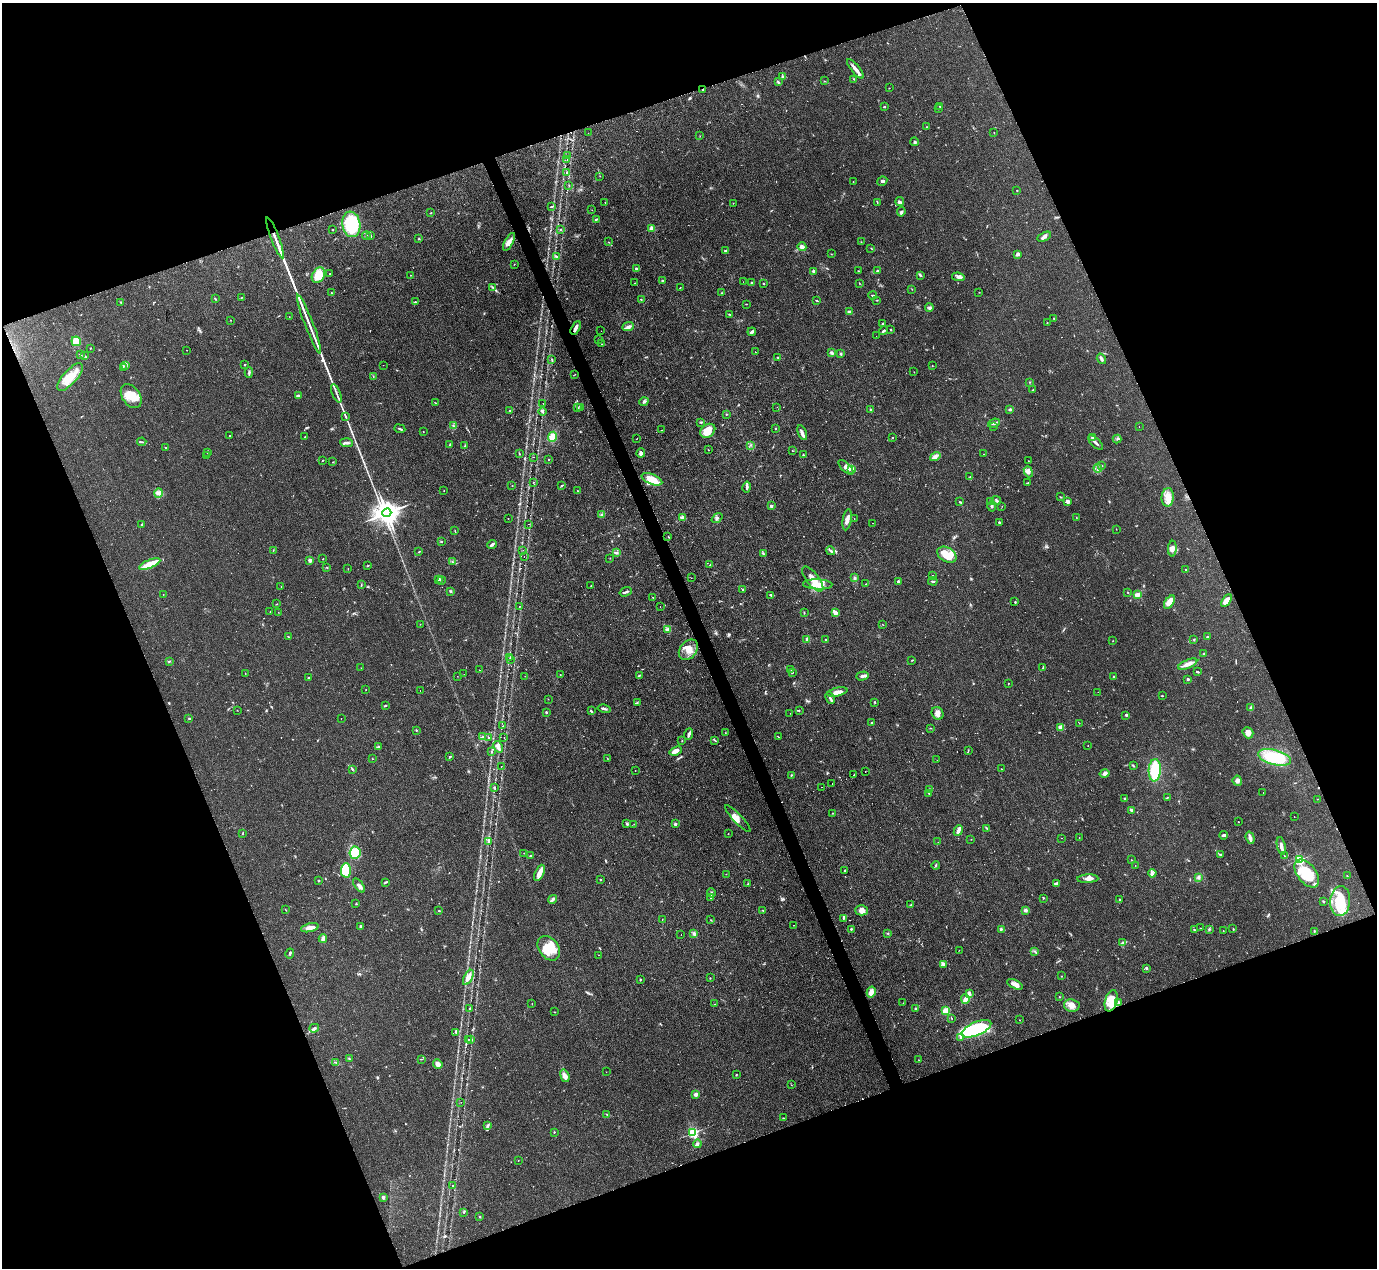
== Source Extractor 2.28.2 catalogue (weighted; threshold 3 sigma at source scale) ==
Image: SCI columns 1-5500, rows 151-5211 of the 5506 x 5493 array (HDU 1 of 3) = the unmasked area's bounding box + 8 px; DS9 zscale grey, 4 x 4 block average (1 PNG px = mean of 4 x 4 image px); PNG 1379 x 1270 px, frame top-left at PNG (2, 3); each listed source drawn as its Kron ellipse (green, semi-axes under 4 px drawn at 4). Shown black and unused: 41% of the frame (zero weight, under 2 of 3 exposures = <1% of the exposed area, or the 3 px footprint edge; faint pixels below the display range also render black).
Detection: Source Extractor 2.28.2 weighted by HDU 2 'WHT'. Background 0.0744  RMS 0.0056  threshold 0.025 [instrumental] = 3 sigma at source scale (4.5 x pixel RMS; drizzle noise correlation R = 1.50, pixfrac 1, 0.05/0.05 arcsec/px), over >= 5 px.
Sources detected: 660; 5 too faint to see at this stretch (4 x 4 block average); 3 inside a brighter object's white glare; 11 cosmic-ray / hot-pixel residue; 5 long thin detections or spike segments (spike, bleed or trail) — neither listed nor drawn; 6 coinciding with a brighter row at this scale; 30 inside a brighter listed object's ellipse — not listed separately; of the other 600, all 500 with FLUX_AUTO >= 0.854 (the completeness limit of this list) listed and drawn (100 fainter detections not listed), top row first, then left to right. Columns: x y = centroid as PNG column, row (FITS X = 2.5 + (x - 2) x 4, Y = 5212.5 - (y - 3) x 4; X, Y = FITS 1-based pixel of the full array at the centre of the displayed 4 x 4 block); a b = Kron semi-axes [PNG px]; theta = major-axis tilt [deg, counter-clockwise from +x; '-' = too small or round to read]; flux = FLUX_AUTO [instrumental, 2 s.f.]
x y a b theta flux
855 69 12 2 -50 27
783 77 4 3 - 6.6
854 79 2 2 - 1.8
825 81 2 2 - 1.2
778 82 4 2 - 4.2
889 88 2 2 - 1.2
703 90 3 2 - 3.4
940 106 3 2 - 1.4
884 107 3 2 - 2.7
939 108 2 2 - 1.5
926 127 2 2 - 1.1
994 132 2 2 - 1.3
588 133 2 2 - 1.1
700 136 2 2 - 1.2
915 142 4 3 - 4.2
568 156 2 2 - 1.1
567 159 2 2 - 0.89
567 172 2 2 - 1.9
600 176 2 2 - 0.96
882 181 5 3 - 5.8
853 182 2 2 - 1
569 185 2 2 - 1.6
1017 190 2 2 - 1.8
900 201 4 4 - 6
877 202 4 2 - 2.2
605 203 2 2 - 1.6
733 203 2 2 - 1.4
551 206 4 2 - 3
592 210 2 2 - 0.94
901 212 5 3 - 6.4
431 213 2 2 - 1.8
596 219 3 2 - 3.8
351 224 13 9 -81 180
652 228 2 2 - 79
560 229 2 2 - 2.6
333 230 2 2 - 1.7
370 235 4 2 - 3.5
366 236 4 2 - 4.5
1044 237 7 3 26 11
275 238 22 2 -69 28
418 239 2 2 - 1.5
509 242 10 4 61 23
609 242 2 2 - 1.6
861 242 2 2 - 1.1
802 247 5 3 - 18
871 248 2 2 - 2.1
725 251 3 2 - 3.9
831 254 2 2 - 1
1017 254 3 3 - 10
556 256 3 2 - 5
514 264 2 2 - 1
636 269 3 2 - 3.5
813 271 2 2 - 6.1
858 271 2 2 - 1.8
877 271 3 2 - 3.4
329 273 2 2 - 1
318 275 8 6 58 60
410 275 2 2 - 1.9
920 275 3 2 - 3.3
958 277 6 3 -10 10
662 280 3 2 - 2.9
743 282 2 2 - 1.1
635 283 2 2 - 0.87
752 283 2 2 - 25
859 283 2 2 - 1.1
763 284 2 2 - 2
493 287 2 2 - 1.4
680 288 2 2 - 6
912 289 2 2 - 1.2
979 292 2 2 - 1.2
331 293 2 2 - 1.7
721 293 2 2 - 1.9
873 295 4 2 - 3.9
241 298 2 2 - 1.1
215 299 3 2 - 2.5
641 300 2 2 - 1.8
877 300 2 2 - 1.3
817 301 3 2 - 2.7
121 302 2 2 - 1.3
415 302 2 2 - 2
746 304 2 2 - 1.7
929 308 4 3 - 7
849 312 4 3 - 4.6
729 314 4 2 - 3
289 317 2 2 - 0.93
1054 318 2 2 - 2
230 320 2 2 - 1.2
1047 323 2 2 - 1.2
309 324 31 2 -69 25
883 324 3 2 - 5.8
628 327 6 3 21 9.9
576 328 7 2 63 18
891 329 2 2 - 2
601 331 2 2 - 1.2
883 331 5 2 - 5.6
752 332 4 2 - 12
876 336 2 2 - 1.5
598 340 3 2 - 1.8
76 341 5 4 - 43
602 344 2 2 - 1.7
90 348 2 2 - 2
186 350 2 2 - 1
755 352 2 2 - 1.1
831 352 2 2 - 25
840 353 3 3 - 4.2
80 355 3 2 - 2.8
85 356 3 2 - 3
778 357 2 2 - 2.1
1101 359 5 3 - 7
552 360 4 2 - 2.6
245 365 2 2 - 3.7
383 365 2 2 - 0.99
125 366 3 2 - 3.3
932 366 2 2 - 0.93
123 367 3 2 - 2.3
249 372 5 2 - 6
914 372 2 2 - 0.93
575 374 2 2 - 0.87
373 376 2 2 - 1.2
70 377 17 7 48 74
1030 382 2 2 - 1.3
1033 390 2 2 - 5.7
336 393 10 2 -67 8.4
131 396 13 9 -56 62
298 396 4 3 - 6.9
644 402 4 3 - 6.9
435 403 2 2 - 1.3
543 403 2 2 - 0.93
581 407 4 2 - 2.3
777 407 2 2 - 0.87
578 408 3 2 - 2.1
870 409 2 2 - 2
1010 409 3 3 - 4.1
510 410 4 2 - 3.3
542 412 4 3 - 6.9
726 414 2 2 - 1.7
346 417 3 2 - 2.8
701 422 3 2 - 3.1
994 423 6 3 20 8.8
454 426 3 2 - 2.9
994 427 2 2 - 1.1
1139 427 2 2 - 0.92
776 428 2 2 - 5.3
400 429 5 2 - 5.3
661 430 2 2 - 2.7
708 431 8 6 37 50
423 432 2 2 - 1.9
802 433 8 3 -66 11
230 436 2 2 - 4.2
305 437 2 2 - 2.2
552 437 5 4 - 35
1092 437 2 2 - 25
637 438 2 2 - 1.7
892 438 2 2 - 3
1117 439 4 2 - 3.3
142 442 4 2 - 4.1
1095 442 9 2 -44 10
346 443 6 2 -5 9.8
450 445 3 2 - 4.3
751 445 2 2 - 1.9
465 446 3 2 - 2.6
166 448 2 2 - 3.2
708 450 2 2 - 1.4
792 450 2 2 - 0.93
207 453 2 2 - 1.1
641 453 5 3 - 11
519 454 3 2 - 2.5
983 454 2 2 - 0.98
803 455 2 2 - 2.5
206 456 2 2 - 1.1
935 456 5 4 - 11
533 457 2 2 - 1.1
548 459 2 2 - 1.6
322 461 2 2 - 1.6
1028 461 2 2 - 1.3
333 462 2 2 - 1.3
1102 465 2 2 - 0.89
846 467 9 4 -44 16
1098 468 4 2 - 6.2
851 469 3 2 - 24
1028 472 6 4 -69 13
970 477 2 2 - 0.88
652 479 11 5 -23 55
533 482 2 2 - 1.1
1028 483 3 2 - 1.8
562 485 4 2 - 4.1
512 486 2 2 - 0.96
747 487 6 3 79 8.4
444 491 2 2 - 1.2
578 491 2 2 - 1.4
159 493 5 4 - 11
1060 497 3 2 - 2.3
1168 497 9 6 85 32
990 501 4 3 - 4.6
996 501 5 3 - 6.1
960 502 3 2 - 2.2
1068 502 3 3 - 13
771 506 2 2 - 23
992 506 5 2 - 5.4
1002 506 2 2 - 1.3
387 513 4 3 - 4300
601 515 3 2 - 3.9
1076 517 2 2 - 0.9
508 518 2 2 - 2.3
683 518 4 3 - 18
717 518 6 3 38 6.8
854 518 2 2 - 0.9
847 520 11 3 80 17
872 523 2 2 - 1.2
999 523 2 2 - 5.1
142 524 2 2 - 2.9
528 524 2 2 - 1.5
1116 529 3 2 - 0.99
455 531 3 2 - 2.2
668 536 2 2 - 1.6
442 541 2 2 - 3.5
492 544 5 2 - 11
1172 549 8 4 86 13
273 550 2 2 - 1.6
523 550 2 2 - 1.6
830 551 5 3 - 6.3
419 552 2 2 - 2.1
617 552 2 2 - 3.3
763 554 3 2 - 3.7
947 555 10 7 -29 69
524 556 2 2 - 1.7
610 558 2 2 - 0.97
323 559 2 2 - 1.6
310 560 2 2 - 45
452 562 2 2 - 1.3
150 564 11 3 22 76
710 565 2 2 - 1.3
368 566 3 2 - 2
327 568 2 2 - 1.7
348 568 2 2 - 1
1186 570 2 2 - 3.7
932 576 2 2 - 2
691 578 2 2 - 1.2
854 578 3 2 - 2.6
438 579 4 2 - 4.4
813 579 15 6 -52 39
441 580 4 2 - 3.3
898 581 2 2 - 26
933 581 5 2 - 5.1
818 584 15 5 -2 41
866 584 2 2 - 1.3
361 585 3 2 - 2.3
281 586 2 2 - 2.4
591 586 2 2 - 1.1
743 589 2 2 - 2.4
450 591 3 2 - 2.7
626 592 6 2 19 6.4
1128 592 2 2 - 2.6
163 594 2 2 - 0.89
771 595 4 2 - 4.3
1137 595 3 2 - 25
653 597 2 2 - 2.2
1226 601 7 4 58 31
1015 602 3 2 - 2.3
1169 602 7 4 55 32
276 604 3 2 - 1.5
519 606 2 2 - 1.8
660 606 2 2 - 0.92
270 611 2 2 - 1
278 612 2 2 - 1
804 613 2 2 - 2.3
835 613 4 3 - 19
420 624 2 2 - 0.91
882 624 2 2 - 1
667 630 4 2 - 3.2
288 637 2 2 - 1.3
1207 637 3 2 - 2.6
807 639 4 3 - 5.9
1194 639 2 2 - 2.4
825 640 2 2 - 2.8
1113 641 2 2 - 1.5
688 650 11 8 52 33
1203 654 2 2 - 2
510 657 2 2 - 1.2
510 660 2 2 - 1
912 660 2 2 - 1.7
169 661 2 2 - 1.8
1188 664 10 3 23 20
361 668 2 2 - 1
1043 668 2 2 - 1.8
479 670 2 2 - 11
791 670 2 2 - 1.1
792 672 2 2 - 1.6
1197 672 3 2 - 4.1
245 673 2 2 - 0.96
464 674 2 2 - 0.93
560 675 2 2 - 2.6
639 675 3 2 - 2.7
457 676 2 2 - 1.2
525 676 2 2 - 0.86
862 676 6 3 15 9.1
1114 677 2 2 - 2
308 678 3 2 - 2.3
1188 679 2 2 - 21
1008 683 2 2 - 1.5
366 690 2 2 - 0.89
420 690 2 2 - 1.4
837 692 10 4 13 22
1098 692 2 2 - 0.86
1162 696 3 2 - 1.9
830 698 6 2 -66 8.4
548 699 2 2 - 0.87
875 702 3 2 - 2.5
637 703 2 2 - 2.4
385 706 4 2 - 2.7
1251 707 3 2 - 3.6
604 709 6 2 -13 6.6
237 710 2 2 - 0.96
799 710 3 2 - 1.7
591 711 3 2 - 4.9
546 712 3 2 - 3.2
790 713 2 2 - 1.3
937 713 6 5 - 17
1126 715 2 2 - 6.7
341 718 2 2 - 1.9
189 719 3 2 - 2.2
872 723 2 2 - 13
1079 723 2 2 - 1.7
503 726 2 2 - 1.3
1061 727 3 3 - 8.7
931 728 2 2 - 1
416 730 2 2 - 2.2
725 733 2 2 - 1.1
1248 733 6 5 - 21
689 734 6 2 71 9
482 737 3 2 - 3.3
488 737 2 2 - 1.7
504 737 2 2 - 1.8
778 737 3 2 - 1.5
715 740 3 2 - 2.2
682 741 2 2 - 1.6
1088 745 2 2 - 0.9
378 746 2 2 - 2.8
498 747 6 4 -60 11
968 750 3 2 - 1.9
676 751 6 3 21 27
491 752 4 2 - 2.9
450 757 3 2 - 4.6
1275 757 17 7 -14 160
607 758 2 2 - 1.3
372 759 2 2 - 1.2
937 760 2 2 - 1.2
501 766 2 2 - 1.1
1133 766 3 2 - 3.4
352 769 2 2 - 3.7
1001 769 2 2 - 1.2
635 770 2 2 - 0.85
1155 770 11 6 87 140
865 772 2 2 - 19
1105 774 5 3 - 9.9
791 775 3 2 - 2.5
854 775 2 2 - 3
1237 781 5 4 - 11
832 783 2 2 - 6.4
822 787 2 2 - 1.8
494 788 3 2 - 2.2
929 790 3 2 - 2.5
929 793 2 2 - 1.9
1263 793 2 2 - 2.4
1167 797 3 2 - 1.6
1125 799 3 2 - 5.3
1318 799 2 2 - 1
1132 810 3 2 - 11
833 813 2 2 - 0.96
1294 816 2 2 - 1.3
738 818 18 4 -47 19
1238 822 2 2 - 0.93
627 824 3 2 - 4.1
634 824 2 2 - 1.1
675 824 2 2 - 26
987 828 3 2 - 2.5
958 830 6 2 66 23
242 833 2 2 - 1.3
728 834 2 2 - 1.1
1224 835 4 2 - 8.3
1061 838 2 2 - 1.5
1079 838 2 2 - 3.4
1250 838 6 2 -72 23
971 839 2 2 - 0.93
489 841 4 2 - 4.4
938 842 2 2 - 1
1281 846 9 3 -78 14
355 853 6 5 - 95
524 853 3 2 - 1.6
531 855 3 2 - 3.9
1221 855 3 2 - 4.2
1284 856 2 2 - 4.5
1131 860 2 2 - 1
1299 860 2 2 - 510
936 865 4 2 - 3.4
1135 865 2 2 - 0.96
346 870 7 5 88 99
845 870 2 2 - 4.8
540 873 9 3 65 32
1152 873 4 2 - 6.6
1307 873 16 9 -52 110
726 874 2 2 - 0.92
1347 876 3 2 - 2
1199 877 3 2 - 3.6
1088 879 10 4 3 15
600 880 2 2 - 2.7
319 881 3 2 - 1.5
386 882 3 2 - 4.7
1056 883 3 2 - 9.9
748 884 2 2 - 2
359 885 8 3 -53 10
711 893 4 2 - 5.2
711 898 2 2 - 3.7
1043 898 2 2 - 2.2
552 899 4 3 - 6.8
1120 900 3 2 - 3.6
1323 901 2 2 - 3.7
1340 901 15 10 85 130
356 904 2 2 - 3.9
911 905 3 2 - 3.9
286 910 2 2 - 1.4
763 910 2 2 - 1.6
861 910 6 5 - 23
1025 910 3 3 - 8.6
439 911 2 2 - 6.1
843 918 3 2 - 3.7
662 919 2 2 - 0.94
711 920 2 2 - 1.8
793 925 2 2 - 1.2
360 926 3 2 - 3
310 928 9 3 12 26
1201 928 2 2 - 0.88
851 929 3 2 - 3.3
1001 929 3 3 - 4.6
1194 929 3 2 - 2.6
1209 929 2 2 - 3.2
1233 929 2 2 - 1.7
1223 931 2 2 - 2.2
1314 931 3 2 - 2.6
888 933 2 2 - 2.7
694 934 3 3 - 10
681 935 2 2 - 1.1
323 939 4 4 - 7.5
1122 943 2 2 - 2.7
549 948 13 9 -53 66
959 950 2 2 - 1.3
1035 951 2 2 - 1.6
290 953 5 2 - 4.1
598 955 2 2 - 0.96
944 964 3 2 - 11
1147 968 3 2 - 5
1062 976 2 2 - 1.1
468 977 8 3 61 22
710 978 2 2 - 0.92
640 979 2 2 - 3.1
1015 984 8 4 -26 19
871 992 5 4 - 17
969 994 3 2 - 4.6
1059 997 2 2 - 1.7
965 999 5 3 - 13
1111 1001 11 6 73 66
1118 1002 3 2 - 4.8
903 1003 2 2 - 0.86
532 1004 2 2 - 1.4
715 1004 3 2 - 1.4
1072 1005 8 6 -8 22
915 1008 2 2 - 16
470 1009 3 2 - 3.6
946 1011 2 2 - 210
555 1012 2 2 - 1.3
952 1018 2 2 - 1.5
1019 1020 2 2 - 0.91
314 1028 5 3 - 7
976 1029 16 6 23 340
456 1033 2 2 - 1.5
960 1037 4 2 - 5.7
468 1039 2 2 - 1.6
471 1040 2 2 - 19
349 1059 4 2 - 3.3
421 1059 3 2 - 1.8
919 1060 2 2 - 0.97
335 1062 2 2 - 1.6
438 1064 5 4 - 17
606 1072 2 2 - 1.2
736 1075 2 2 - 1.8
565 1076 6 4 -71 18
791 1085 2 2 - 0.86
696 1094 2 2 - 51
461 1102 2 2 - 1.2
607 1114 4 2 - 3
783 1118 2 2 - 1.6
488 1125 3 2 - 3
554 1132 2 2 - 2
693 1133 2 2 - 600
697 1144 4 3 - 7
518 1160 2 2 - 1.1
453 1185 2 2 - 5.6
383 1197 2 2 - 44
464 1212 3 2 - 2.2
480 1217 2 2 - 2.1
Overlapping masked pixels (flux is a lower limit): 3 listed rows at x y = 703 90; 275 238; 576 328
Diffuse or blended objects may show on this block-average render without a row.